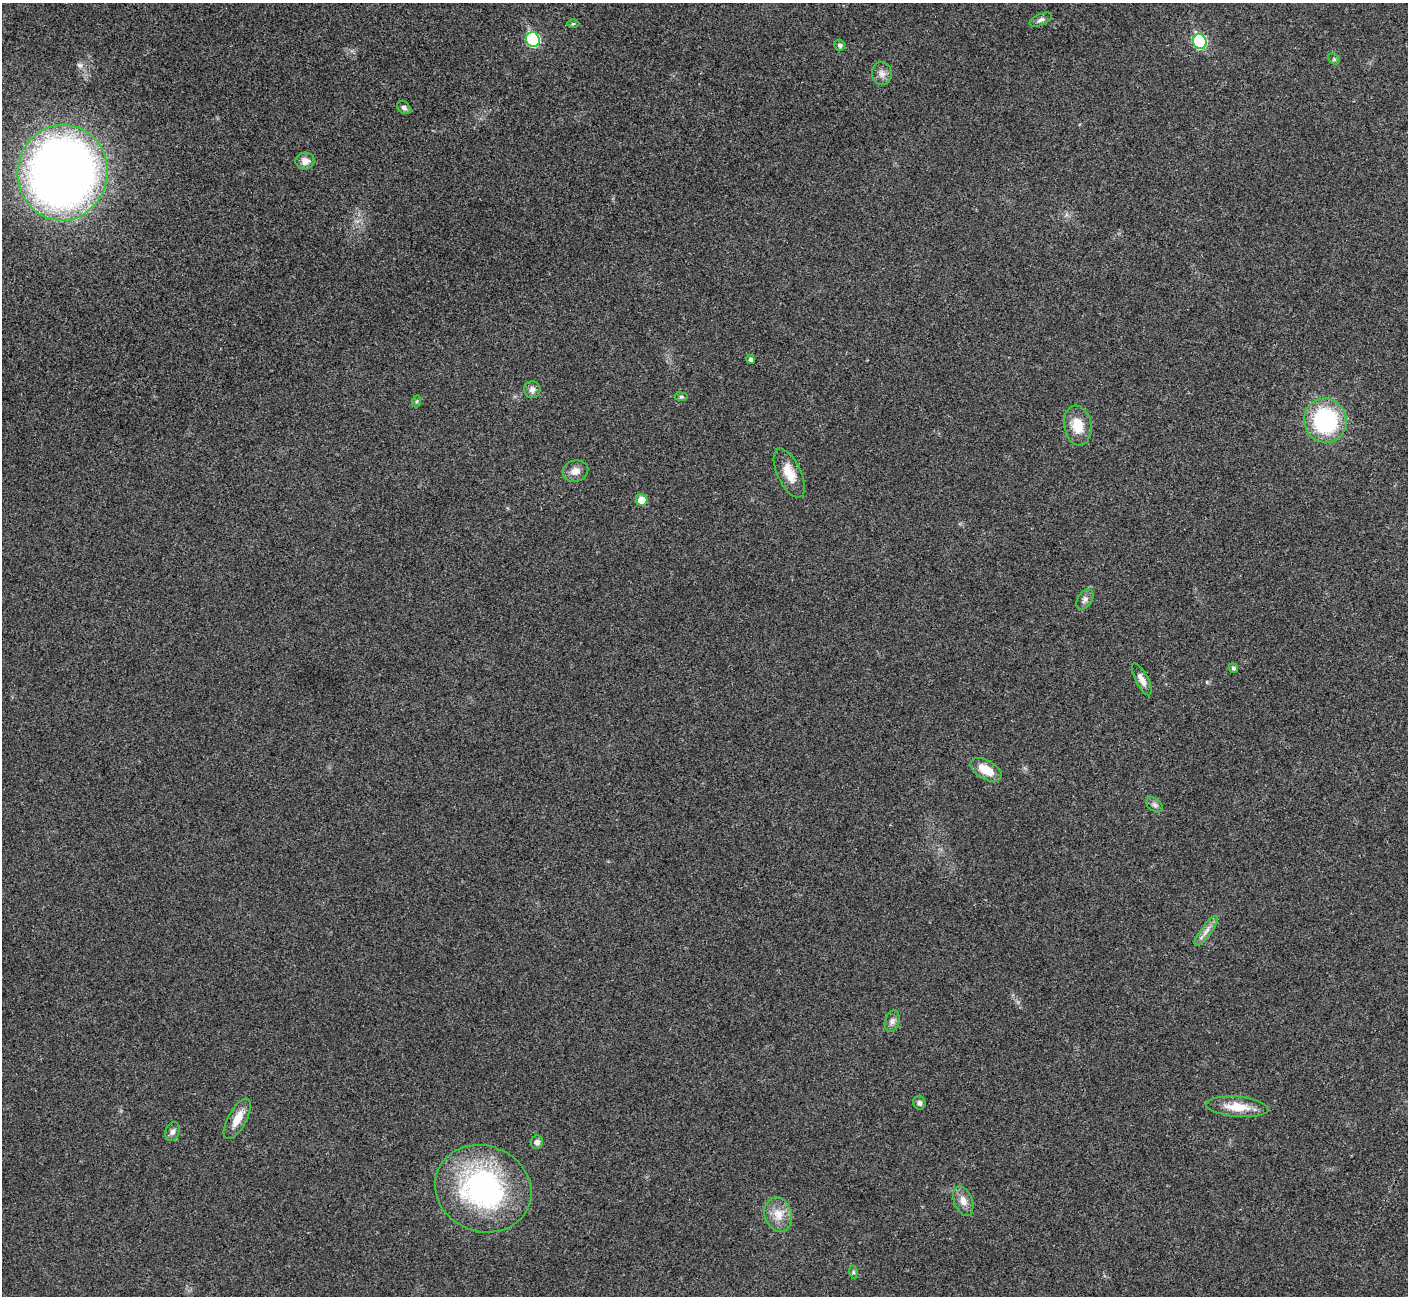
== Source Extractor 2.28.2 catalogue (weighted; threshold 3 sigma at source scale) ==
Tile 10 of 4 x 4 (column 2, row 3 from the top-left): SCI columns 1408-2813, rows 1451-2744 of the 5630 x 5621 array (HDU 1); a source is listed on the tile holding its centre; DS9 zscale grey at full resolution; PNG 1410 x 1298 px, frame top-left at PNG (2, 3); each listed source drawn as its Kron ellipse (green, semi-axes under 4 px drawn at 4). Shown black and unused: <1% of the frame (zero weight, under 3 of 4 exposures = <1% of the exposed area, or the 3 px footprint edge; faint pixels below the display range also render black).
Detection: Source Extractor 2.28.2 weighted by HDU 2 'WHT'; one run over the whole footprint, this tile lists its part. Background 0.0216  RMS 0.004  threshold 0.018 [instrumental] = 3 sigma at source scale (4.5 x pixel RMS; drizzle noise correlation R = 1.50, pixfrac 1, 0.05/0.05 arcsec/px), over >= 5 px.
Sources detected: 35; all 35 listed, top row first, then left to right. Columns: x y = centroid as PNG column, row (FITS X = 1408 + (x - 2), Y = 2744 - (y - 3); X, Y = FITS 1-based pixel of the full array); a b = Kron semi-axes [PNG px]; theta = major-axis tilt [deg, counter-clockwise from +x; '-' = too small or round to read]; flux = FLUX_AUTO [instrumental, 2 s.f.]
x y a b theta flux
1041 20 12 5 25 1.4
573 24 6 4 1 0.57
533 39 7 6 - 39
1200 41 7 6 - 38
840 45 5 5 - 1.1
1334 59 6 5 - 0.65
882 74 11 10 - 2.5
404 108 8 5 -40 1.1
305 161 9 8 - 3.1
63 173 48 45 82 410
751 360 4 4 - 1.1
532 390 8 8 - 1.9
681 397 6 4 -6 0.62
417 401 6 4 71 0.6
1325 421 22 21 - 46
1078 425 20 13 -81 7.7
575 471 13 10 15 2.8
789 473 26 11 -65 6.9
642 500 6 5 - 6.5
1085 599 11 7 55 1.7
1233 668 5 4 - 0.67
1142 679 17 6 -63 2.8
986 770 17 9 -29 6.9
1155 805 9 6 -41 1.2
1206 931 18 5 53 2.5
892 1021 11 7 75 1.7
919 1103 6 6 - 1.3
1237 1107 31 10 -5 8.1
237 1119 23 9 61 5.9
173 1132 10 7 70 1.7
537 1142 7 6 - 1.3
483 1189 49 43 -22 83
963 1201 15 9 -68 3.4
778 1215 17 13 -71 6
853 1272 6 4 -72 0.64